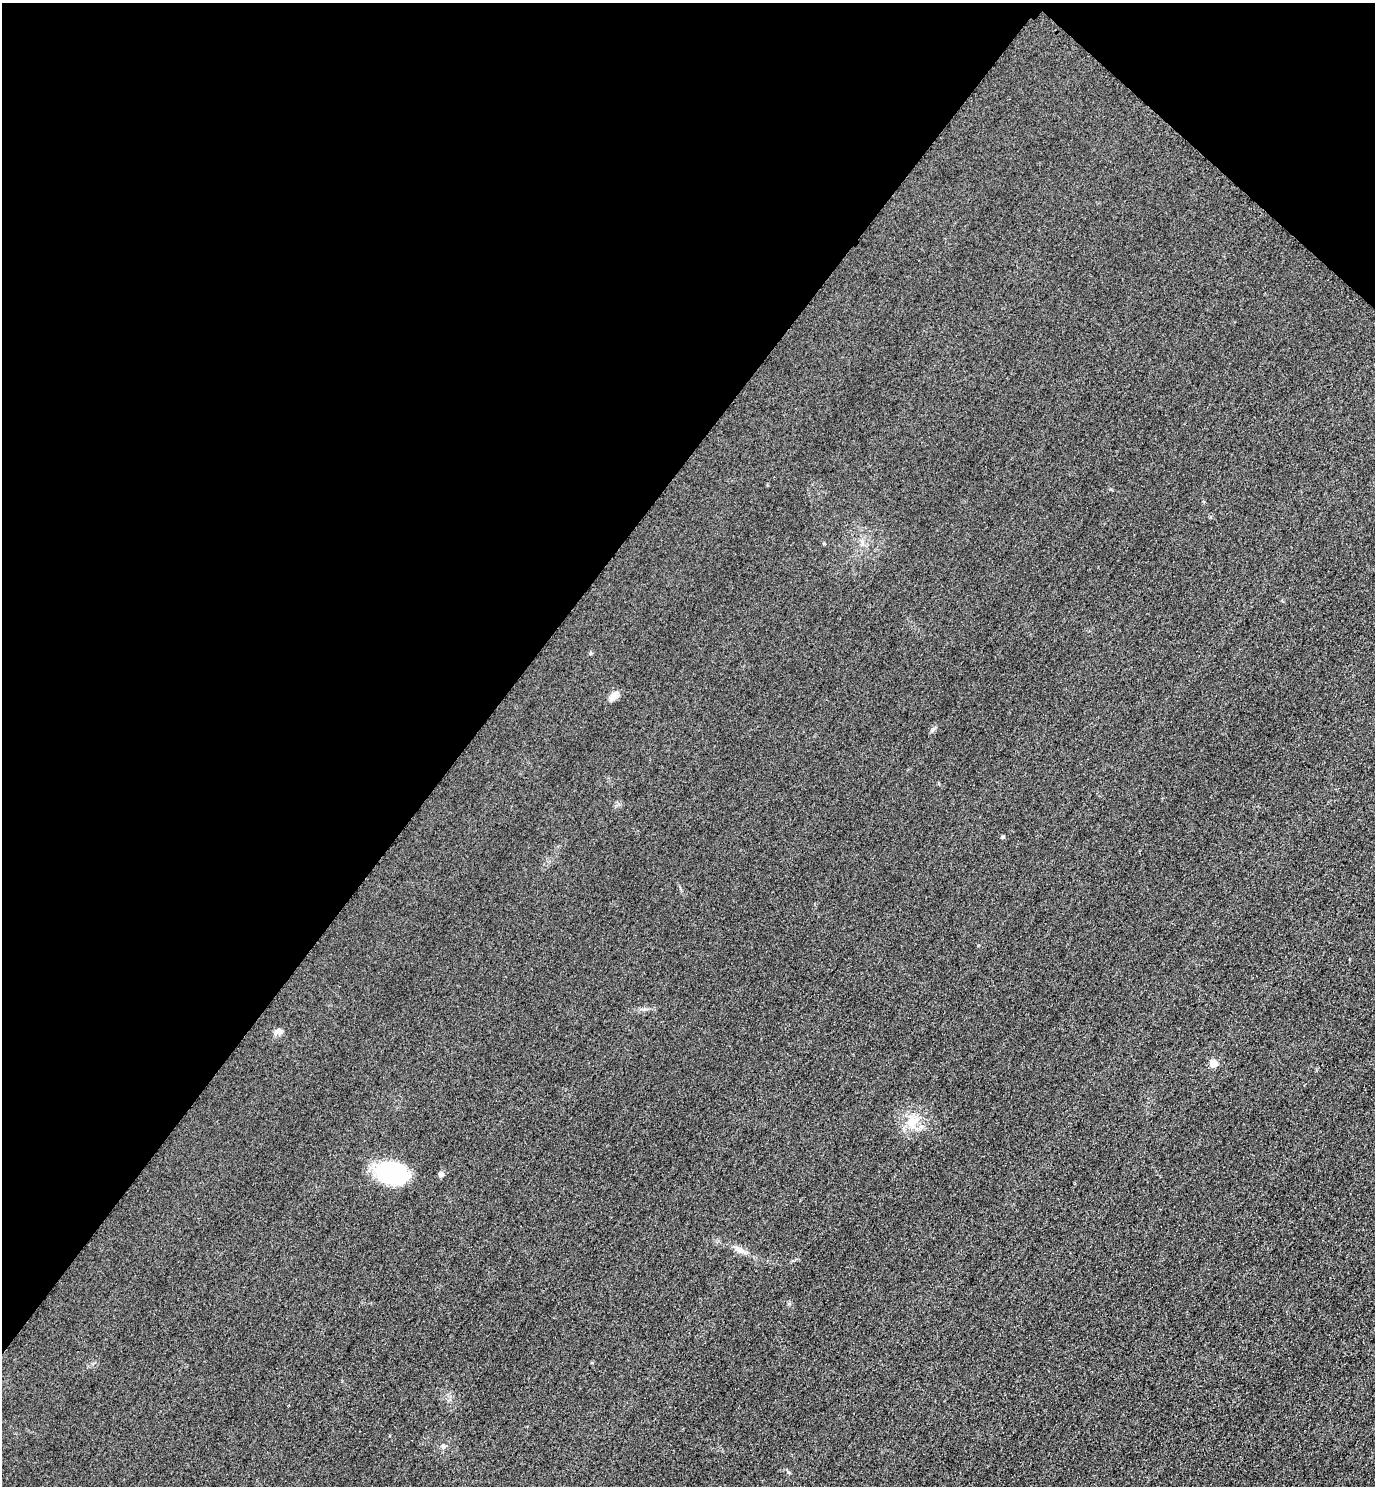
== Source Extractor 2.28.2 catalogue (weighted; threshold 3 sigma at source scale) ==
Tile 2 of 4 x 4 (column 2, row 1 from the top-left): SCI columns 1697-3069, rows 4482-5965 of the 5996 x 5993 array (HDU 1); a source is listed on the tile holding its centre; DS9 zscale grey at full resolution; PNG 1377 x 1488 px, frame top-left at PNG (2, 3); no overlay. Shown black and unused: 37% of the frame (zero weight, under 3 of 4 exposures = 3% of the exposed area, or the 3 px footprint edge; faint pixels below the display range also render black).
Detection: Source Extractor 2.28.2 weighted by HDU 2 'WHT'; one run over the whole footprint, this tile lists its part. Background 0.0504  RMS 0.017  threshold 0.0749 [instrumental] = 3 sigma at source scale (4.5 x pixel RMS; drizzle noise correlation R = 1.50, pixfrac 1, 0.05/0.05 arcsec/px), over >= 5 px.
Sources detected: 9; all 9 listed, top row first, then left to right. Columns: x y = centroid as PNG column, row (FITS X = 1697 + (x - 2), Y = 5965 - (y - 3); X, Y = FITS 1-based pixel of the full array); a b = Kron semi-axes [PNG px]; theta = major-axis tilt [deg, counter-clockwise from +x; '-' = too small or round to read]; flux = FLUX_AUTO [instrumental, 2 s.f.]
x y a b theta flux
614 696 12 9 38 11
1002 837 4 4 - 3
278 1031 10 8 10 8
1213 1063 5 5 - 42
912 1121 18 11 24 26
392 1173 30 18 -12 160
441 1174 7 6 - 4.3
739 1250 17 6 -26 11
443 1446 6 6 - 3.8